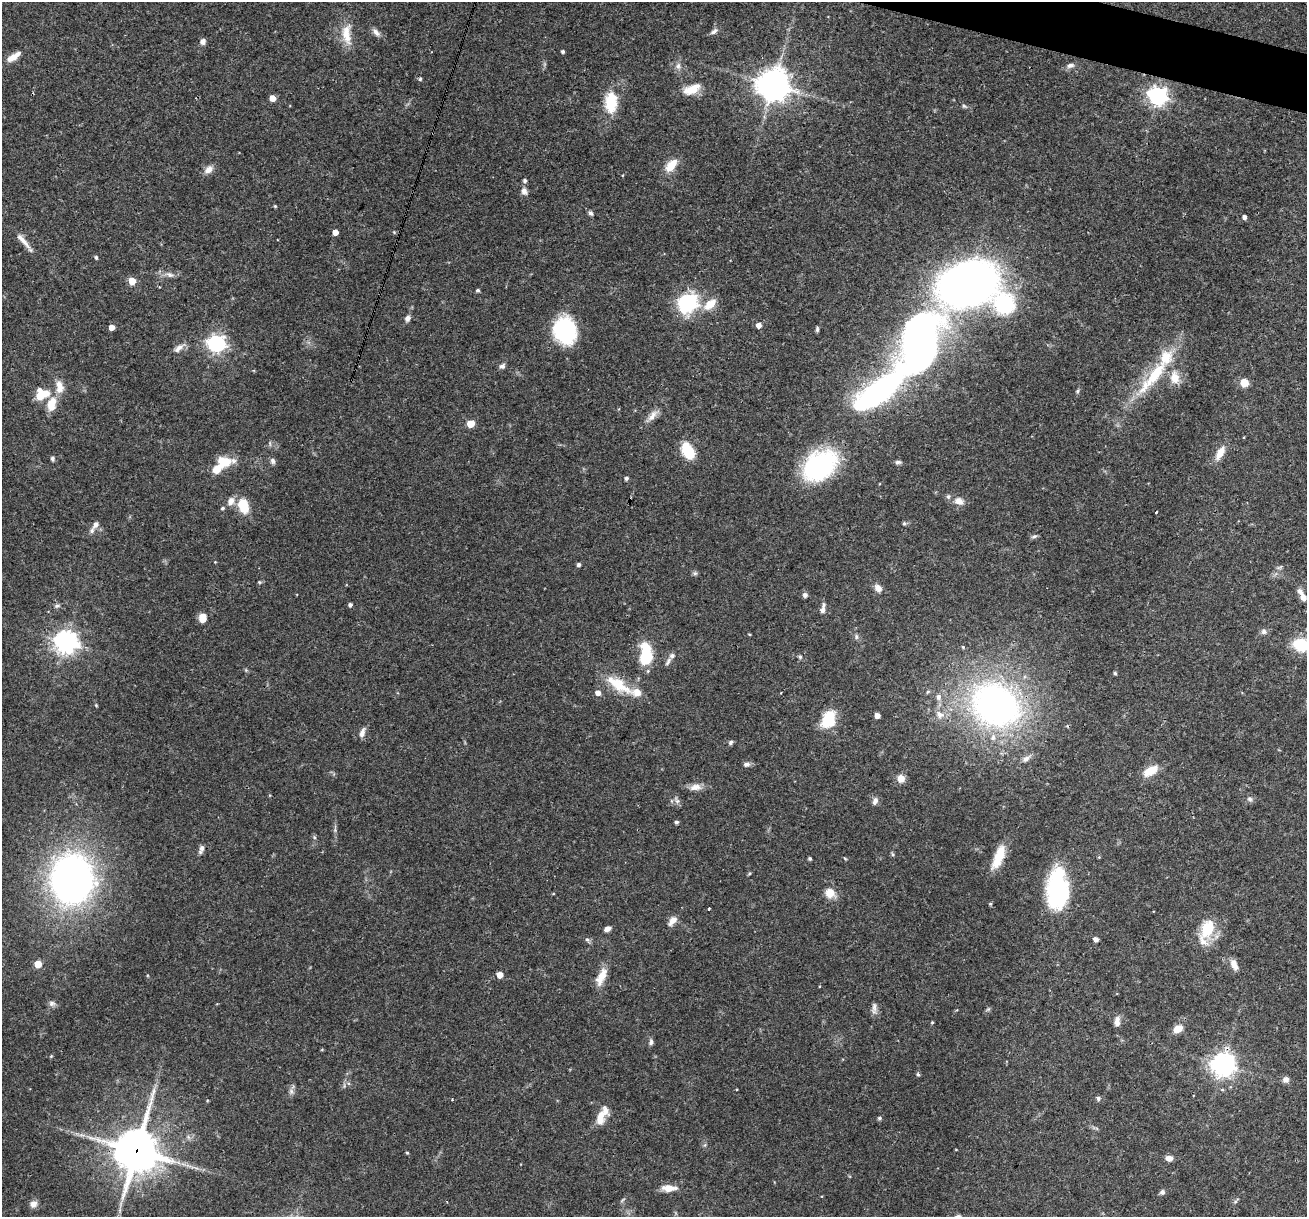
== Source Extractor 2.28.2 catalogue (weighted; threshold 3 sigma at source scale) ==
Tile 10 of 4 x 4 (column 2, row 3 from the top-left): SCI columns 1306-2610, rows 1467-2681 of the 5220 x 5237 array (HDU 1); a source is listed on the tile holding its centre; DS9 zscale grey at full resolution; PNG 1309 x 1219 px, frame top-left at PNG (2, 2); no overlay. Shown black and unused: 1% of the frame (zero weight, under 3 of 4 exposures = <1% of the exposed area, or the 3 px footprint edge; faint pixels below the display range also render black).
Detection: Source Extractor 2.28.2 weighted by HDU 2 'WHT'; one run over the whole footprint, this tile lists its part. Background 0.0569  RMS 0.0032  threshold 0.0144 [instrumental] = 3 sigma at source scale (4.5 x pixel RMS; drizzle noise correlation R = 1.50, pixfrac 1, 0.05/0.05 arcsec/px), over >= 5 px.
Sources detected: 166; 2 cosmic-ray / hot-pixel residue — not listed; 13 inside a brighter listed object's ellipse — not listed separately; the other 151 listed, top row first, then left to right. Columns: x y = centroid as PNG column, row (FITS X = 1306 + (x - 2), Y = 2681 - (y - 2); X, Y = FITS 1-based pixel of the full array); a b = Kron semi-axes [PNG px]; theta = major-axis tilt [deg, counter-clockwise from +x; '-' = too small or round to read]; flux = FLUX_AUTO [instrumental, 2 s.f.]
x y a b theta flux
714 31 11 5 36 1.1
376 33 11 7 -47 1.5
346 34 30 12 -85 6.2
203 42 6 6 - 1.5
563 51 4 3 - 0.65
13 57 19 7 32 3.3
1070 65 11 6 19 1.2
678 66 9 7 88 1.4
773 85 11 11 - 420
692 89 23 11 23 5.2
1158 96 7 7 - 160
272 98 5 4 - 3.4
611 102 27 15 88 9.5
964 106 7 4 -31 0.58
671 165 18 9 50 4.8
209 169 12 8 40 2.1
525 181 4 4 - 0.8
524 191 11 8 -69 1.4
275 206 4 4 - 0.4
591 213 7 5 -35 0.76
1244 217 4 4 - 1.1
335 232 4 4 - 2.6
394 232 5 4 - 0.37
24 242 19 7 -51 2.7
96 257 5 4 - 0.46
169 275 11 6 -23 1.4
132 281 5 5 - 6.6
968 284 30 20 17 390
478 290 4 4 - 0.6
687 303 9 8 - 84
710 304 15 9 38 5.1
1004 304 22 21 - 26
408 318 9 7 56 1.2
759 325 5 5 - 2
112 327 4 4 - 2.3
817 329 6 4 83 0.61
565 330 23 19 -74 31
216 343 7 7 - 120
919 343 63 38 74 150
179 348 18 7 36 2
502 366 8 7 - 0.99
1153 376 63 13 50 19
1175 377 19 13 -80 4.9
1244 383 5 5 - 8.9
59 384 10 9 - 2
879 391 56 17 39 92
1078 391 6 4 88 0.5
41 395 12 9 82 7.1
51 403 19 10 46 4.4
652 416 19 8 54 2.5
471 423 5 5 - 7.9
270 443 8 3 -85 0.46
688 451 14 9 -63 13
1220 453 19 8 60 3.8
52 459 6 5 - 0.63
224 461 20 10 -6 6.6
273 461 8 6 -67 0.92
898 462 9 5 1 0.77
820 465 33 23 36 47
626 478 4 4 - 0.81
231 501 11 9 71 2.2
959 501 12 9 -23 2.5
243 506 18 12 -70 6.9
223 508 5 4 - 0.58
1156 512 3 2 - 0.56
904 523 5 5 - 0.52
96 525 10 6 56 1.5
1034 536 7 4 18 0.64
215 562 3 3 - 0.22
579 565 4 4 - 0.82
695 573 6 6 - 0.63
259 582 5 4 - 0.4
878 588 10 7 -46 1.9
805 595 6 6 - 0.86
1303 597 8 6 -63 1.9
350 605 4 4 - 0.83
57 606 8 5 9 0.75
823 610 9 6 74 1.4
203 618 10 8 88 2.8
1264 632 8 7 - 1.1
856 637 7 5 -88 0.73
66 642 9 8 - 220
1301 645 14 11 -14 13
963 647 5 4 - 0.42
646 656 19 10 -89 19
800 657 6 5 - 0.54
668 661 14 5 58 1.1
1115 673 4 4 - 0.53
618 685 44 14 -33 10
928 692 6 4 66 0.53
598 693 5 5 - 2
938 697 9 8 - 1.7
96 705 5 3 - 0.3
995 705 43 34 -30 140
940 715 13 10 -40 3
877 716 4 4 - 2.3
829 719 21 14 65 9.7
362 733 13 6 72 1.6
731 742 6 5 - 0.72
1026 759 12 7 34 1.7
746 764 9 6 8 1
1150 771 17 9 30 5.5
901 778 8 8 - 2.8
695 787 17 9 6 2.4
1250 799 8 6 -33 0.91
677 800 12 6 -72 1
875 801 10 6 69 1.3
676 822 5 4 - 0.59
314 837 6 4 -71 0.46
201 849 11 5 68 1.4
892 854 6 4 -71 0.43
999 856 27 9 68 7.4
810 858 3 3 - 0.56
72 879 30 26 -89 210
1057 890 40 20 89 35
830 893 12 11 - 3.9
990 904 5 3 - 0.31
709 908 3 3 - 0.81
672 921 14 8 50 2.1
1208 928 26 16 68 10
607 929 6 5 - 1.6
587 939 6 5 - 0.6
1096 939 4 4 - 1.5
38 964 5 5 - 6.5
1234 965 14 7 -67 2.4
500 975 5 5 - 3.4
601 977 25 10 66 4.6
52 1003 9 7 24 1.1
874 1008 16 6 85 1.4
988 1009 6 5 - 0.51
1117 1021 14 7 85 1.9
932 1022 4 3 - 0.37
1178 1029 10 7 31 3.8
651 1042 9 5 85 0.84
51 1056 4 4 - 0.28
1223 1065 8 8 - 240
918 1074 5 4 - 0.47
1286 1080 8 7 - 1.5
344 1086 8 3 -85 0.5
291 1091 8 6 -89 1.1
1098 1098 6 5 - 0.7
452 1100 2 2 - 0.25
600 1118 21 10 75 4.5
879 1118 4 4 - 0.63
136 1150 16 15 - 950
407 1153 4 3 - 0.4
1169 1158 7 6 - 2.2
669 1188 14 7 -2 4.1
1162 1192 7 6 - 0.82
1235 1202 6 4 20 0.48
33 1204 9 8 - 1.6
Overlapping masked pixels (flux is a lower limit): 2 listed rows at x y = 1223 1065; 136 1150
Isophote crosses this tile's border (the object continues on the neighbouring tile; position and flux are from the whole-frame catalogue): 1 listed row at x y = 1301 645